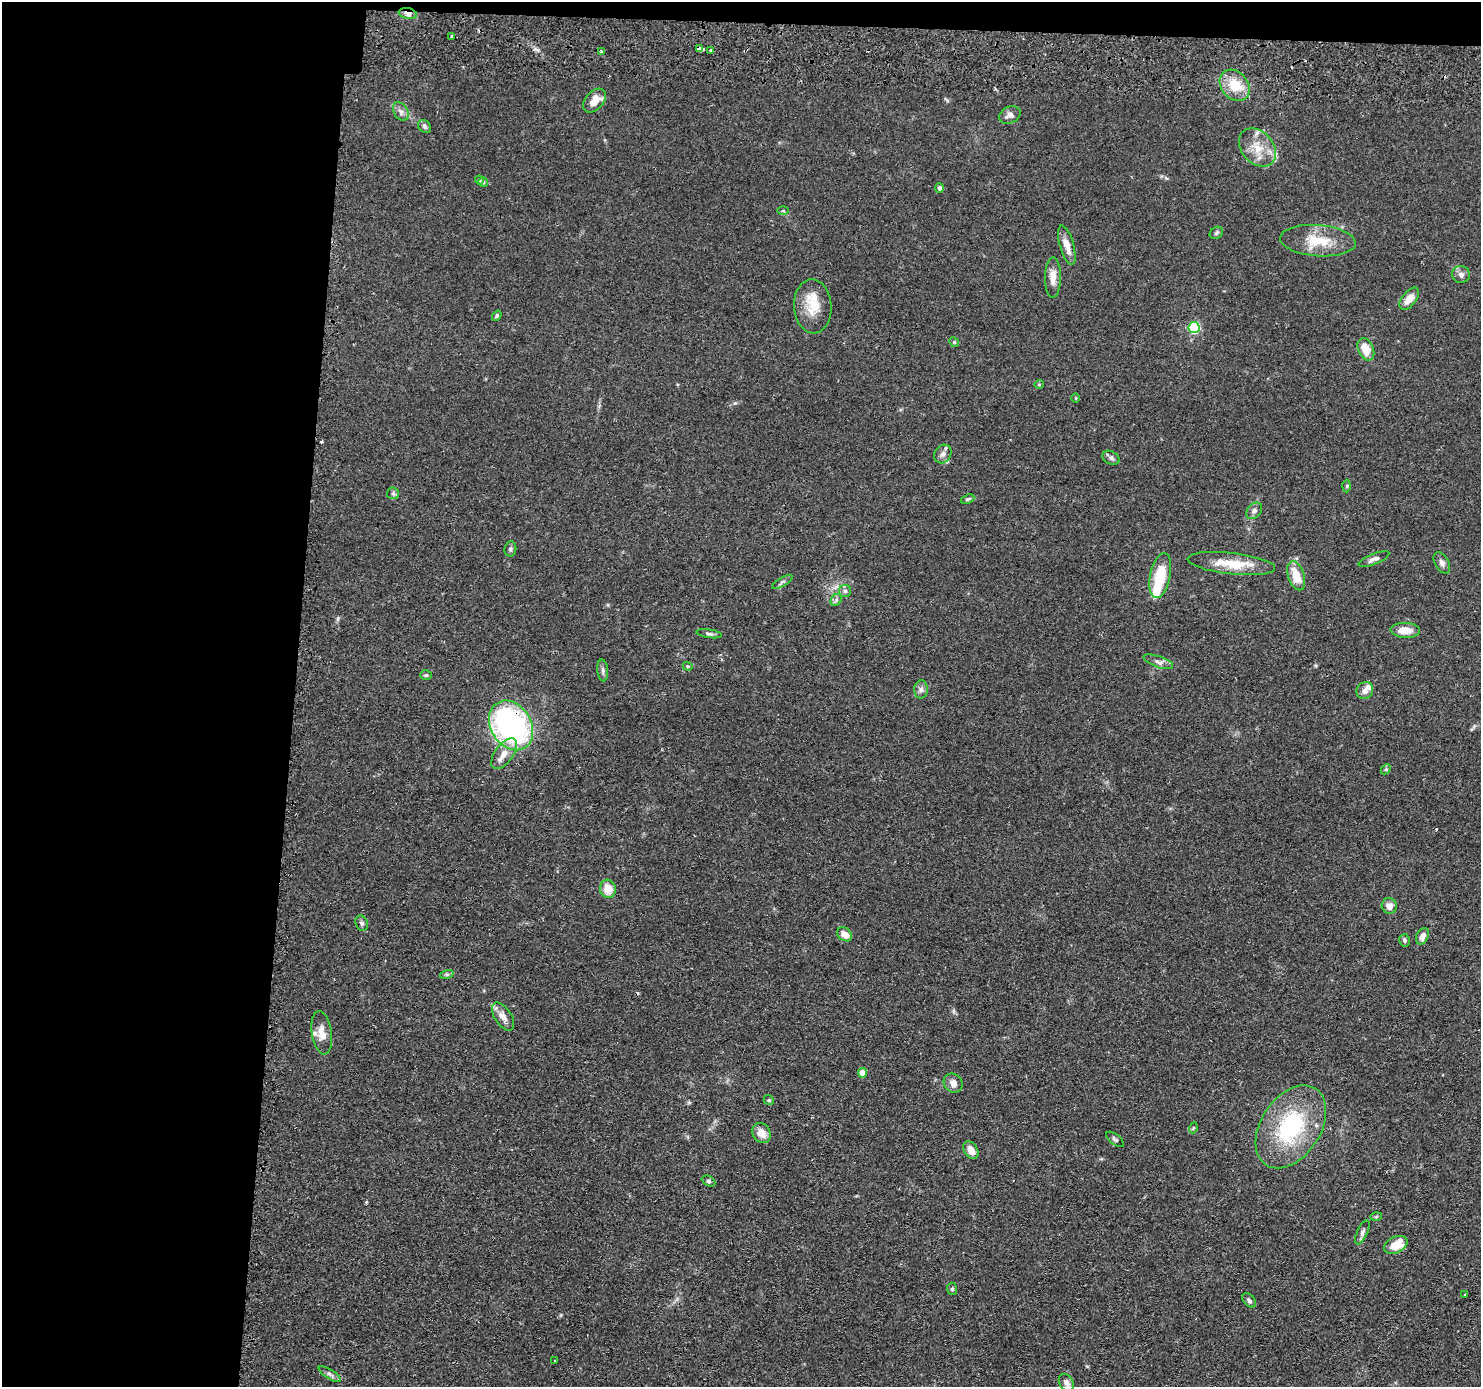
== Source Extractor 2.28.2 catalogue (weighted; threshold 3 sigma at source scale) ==
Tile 1 of 3 x 3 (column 1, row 1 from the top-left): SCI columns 69-1547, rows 3037-4421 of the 4526 x 4586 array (HDU 1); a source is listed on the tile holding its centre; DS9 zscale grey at full resolution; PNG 1483 x 1389 px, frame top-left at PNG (2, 2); each listed source drawn as its Kron ellipse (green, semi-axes under 4 px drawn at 4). Shown black and unused: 21% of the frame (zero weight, under 2 of 3 exposures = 5% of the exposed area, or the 3 px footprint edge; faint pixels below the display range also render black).
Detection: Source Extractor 2.28.2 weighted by HDU 2 'WHT'; one run over the whole footprint, this tile lists its part. Background 0.0675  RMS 0.0058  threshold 0.0263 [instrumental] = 3 sigma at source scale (4.5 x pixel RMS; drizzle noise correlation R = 1.50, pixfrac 1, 0.05/0.05 arcsec/px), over >= 5 px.
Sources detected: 89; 1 inside a brighter object's white glare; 2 cosmic-ray / hot-pixel residue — neither listed nor drawn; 5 inside a brighter listed object's ellipse — not listed separately; the other 81 listed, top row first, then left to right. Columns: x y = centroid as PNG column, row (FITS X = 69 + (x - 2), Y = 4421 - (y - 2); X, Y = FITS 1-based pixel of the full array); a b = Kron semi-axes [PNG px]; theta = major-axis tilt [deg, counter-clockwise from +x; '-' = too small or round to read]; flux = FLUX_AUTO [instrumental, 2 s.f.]
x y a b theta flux
408 14 9 5 -11 3
452 36 3 3 - 0.78
699 49 4 4 - 3.8
711 50 3 3 - 1.7
601 51 3 3 - 0.79
1235 85 17 13 -50 13
595 101 14 9 48 7.2
401 111 10 7 -59 2.5
1010 115 11 8 26 3.3
425 126 7 5 -47 1.5
1257 148 21 16 -48 12
479 180 4 4 - 1.1
483 182 5 4 - 0.82
940 188 5 4 - 1.7
783 211 6 4 1 0.69
1216 233 7 5 34 1.1
1318 241 38 15 -4 17
1067 245 20 7 -74 5.9
1461 274 9 8 - 2.5
1053 277 20 8 89 5.8
1409 299 13 7 51 5.8
813 306 27 18 -86 14
497 316 6 4 54 0.79
1194 328 5 5 - 60
954 342 5 4 - 0.74
1366 349 12 7 -65 10
1039 384 4 4 - 0.64
1076 398 5 3 - 0.51
943 454 10 8 55 2.6
1111 458 9 6 -28 1.6
1347 486 6 4 88 0.71
393 493 6 6 - 1.1
968 499 7 4 23 0.82
1254 511 9 7 47 2
510 549 7 6 - 1.3
1374 559 16 5 22 2.5
1442 563 12 7 -60 2.4
1231 564 44 10 -6 16
1160 575 23 10 78 20
1296 576 15 8 -71 11
782 582 11 3 31 1.1
845 591 6 6 - 1.3
836 600 6 5 - 1.3
1405 630 15 7 -3 7.4
709 634 13 4 -9 1.4
1158 662 15 5 -19 2.5
688 666 5 4 - 0.71
603 670 11 5 -85 1.7
426 675 6 5 - 0.93
921 689 9 7 89 2.2
1365 691 9 8 - 3.3
511 725 26 20 -58 150
504 754 18 9 54 6.4
1386 769 6 4 45 0.82
608 889 9 8 - 8
1389 906 8 7 - 4.3
362 923 8 6 -65 1.4
845 934 8 6 -38 5.1
1422 936 8 6 63 3.8
1405 940 6 5 - 1
447 974 7 4 18 1
503 1017 16 8 -57 4.5
322 1033 22 10 -82 6.5
863 1073 5 4 - 8.8
953 1083 10 9 - 3.6
769 1100 5 4 - 0.78
1291 1127 46 30 57 60
1193 1128 5 3 - 0.56
762 1133 10 8 -55 6
1115 1139 10 5 -39 1.4
971 1150 9 6 -57 5.5
709 1181 7 5 -27 1
1376 1217 6 4 2 0.81
1362 1232 13 5 65 1.8
1396 1245 12 8 26 11
952 1289 6 5 - 0.96
1465 1294 2 2 - 0.45
1249 1300 8 5 -48 1.4
555 1361 3 3 - 0.78
330 1374 13 4 -33 1.9
1066 1382 9 6 -57 2.6
Overlapping masked pixels (flux is a lower limit): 3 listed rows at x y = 408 14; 699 49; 511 725